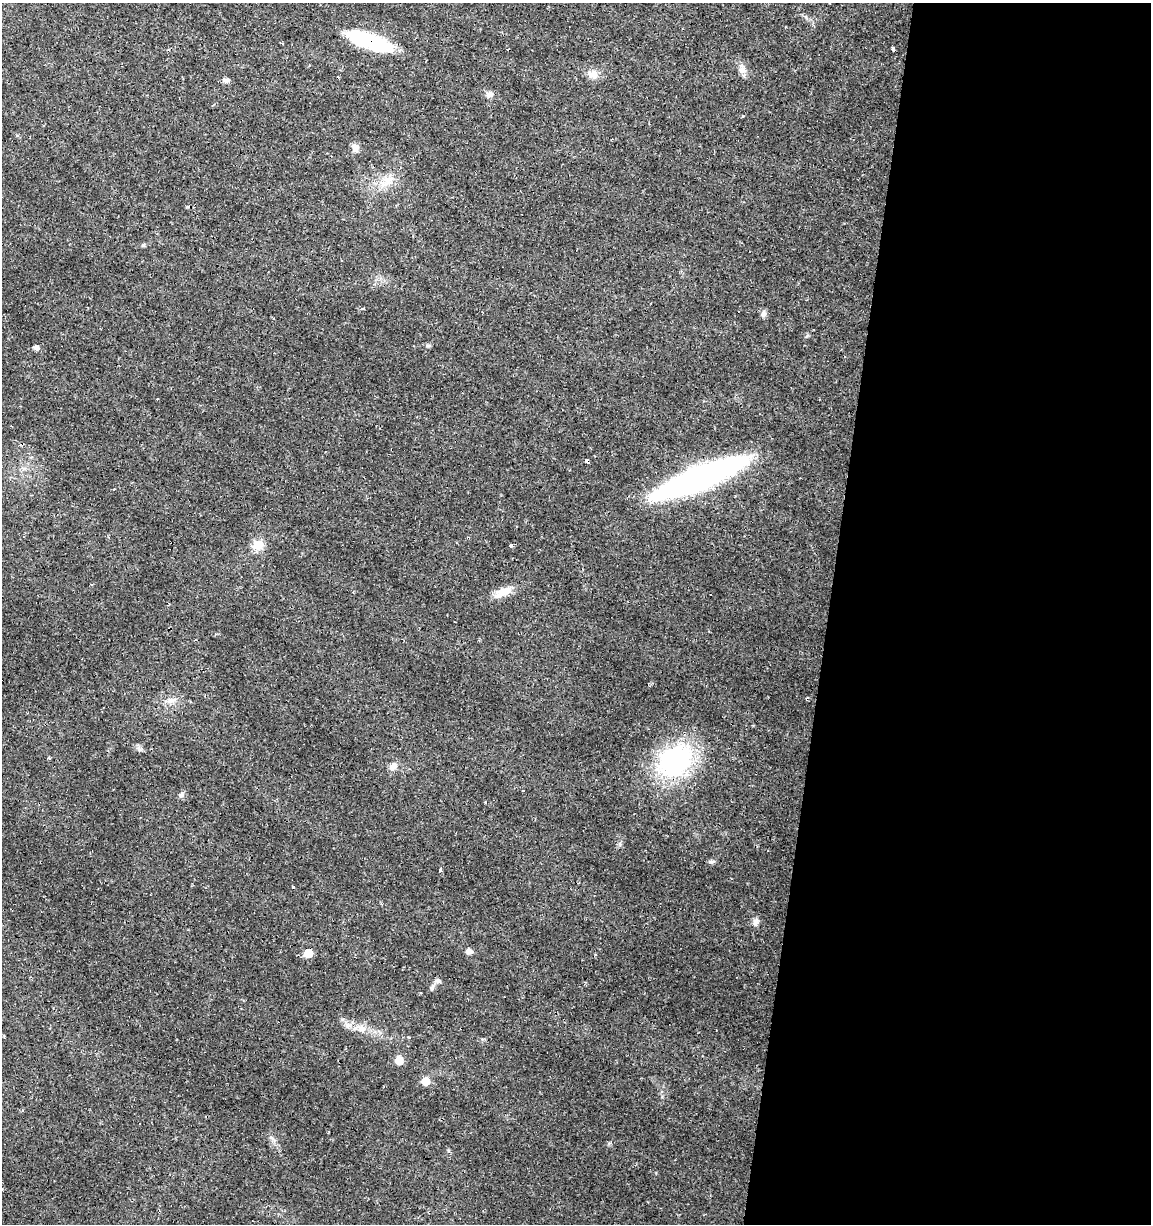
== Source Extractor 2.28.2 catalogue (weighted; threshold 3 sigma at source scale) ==
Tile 12 of 4 x 4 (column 4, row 3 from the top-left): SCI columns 3735-4883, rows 1223-2444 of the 5107 x 4898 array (HDU 1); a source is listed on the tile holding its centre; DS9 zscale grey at full resolution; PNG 1153 x 1226 px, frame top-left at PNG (2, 3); no overlay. Shown black and unused: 28% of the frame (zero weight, under 2 of 3 exposures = <1% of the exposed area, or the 3 px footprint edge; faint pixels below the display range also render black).
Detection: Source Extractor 2.28.2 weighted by HDU 2 'WHT'; one run over the whole footprint, this tile lists its part. Background 0.0135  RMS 0.0032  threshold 0.0142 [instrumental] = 3 sigma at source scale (4.5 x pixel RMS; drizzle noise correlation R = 1.50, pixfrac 1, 0.0396/0.0396 arcsec/px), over >= 5 px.
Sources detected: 42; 7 cosmic-ray / hot-pixel residue — not listed; the other 35 listed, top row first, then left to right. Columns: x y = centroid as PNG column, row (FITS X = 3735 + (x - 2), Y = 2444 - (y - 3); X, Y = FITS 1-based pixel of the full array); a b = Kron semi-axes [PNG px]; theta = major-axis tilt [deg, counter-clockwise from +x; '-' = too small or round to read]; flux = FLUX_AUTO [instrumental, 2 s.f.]
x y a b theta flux
369 41 40 12 -18 35
893 48 4 4 - 1.8
742 69 14 8 88 1.8
593 74 15 12 5 2.8
226 80 8 6 22 0.96
490 95 8 7 - 1.3
355 148 11 9 -84 1.6
387 181 15 9 89 3
143 245 6 4 -43 0.38
763 314 10 6 -86 1.1
428 346 6 5 - 0.58
36 348 4 4 - 1.6
587 461 4 3 - 3.9
700 477 68 15 22 150
113 490 3 3 - 2
258 545 17 13 7 3.5
511 545 3 3 - 1.4
503 592 22 11 22 4.1
171 700 12 6 14 1.7
675 761 43 33 38 42
393 766 12 8 49 1.8
523 791 3 2 - 0.27
181 795 6 6 - 0.74
711 862 7 5 6 0.62
440 870 3 3 - 5.3
756 922 11 7 68 1.2
469 951 7 6 - 1.4
308 953 6 5 - 8.6
438 981 8 6 -1 0.82
432 988 9 5 65 0.78
362 1028 12 10 -66 2.4
409 1037 3 3 - 0.44
399 1060 6 6 - 5.8
425 1081 5 5 - 7.4
140 1123 2 2 - 0.26
Overlapping masked pixels (flux is a lower limit): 2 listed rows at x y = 369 41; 587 461
Unlisted compact peaks at least as high as the median listed source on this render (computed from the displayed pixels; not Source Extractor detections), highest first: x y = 620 844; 743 116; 662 1097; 485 802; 448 1151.